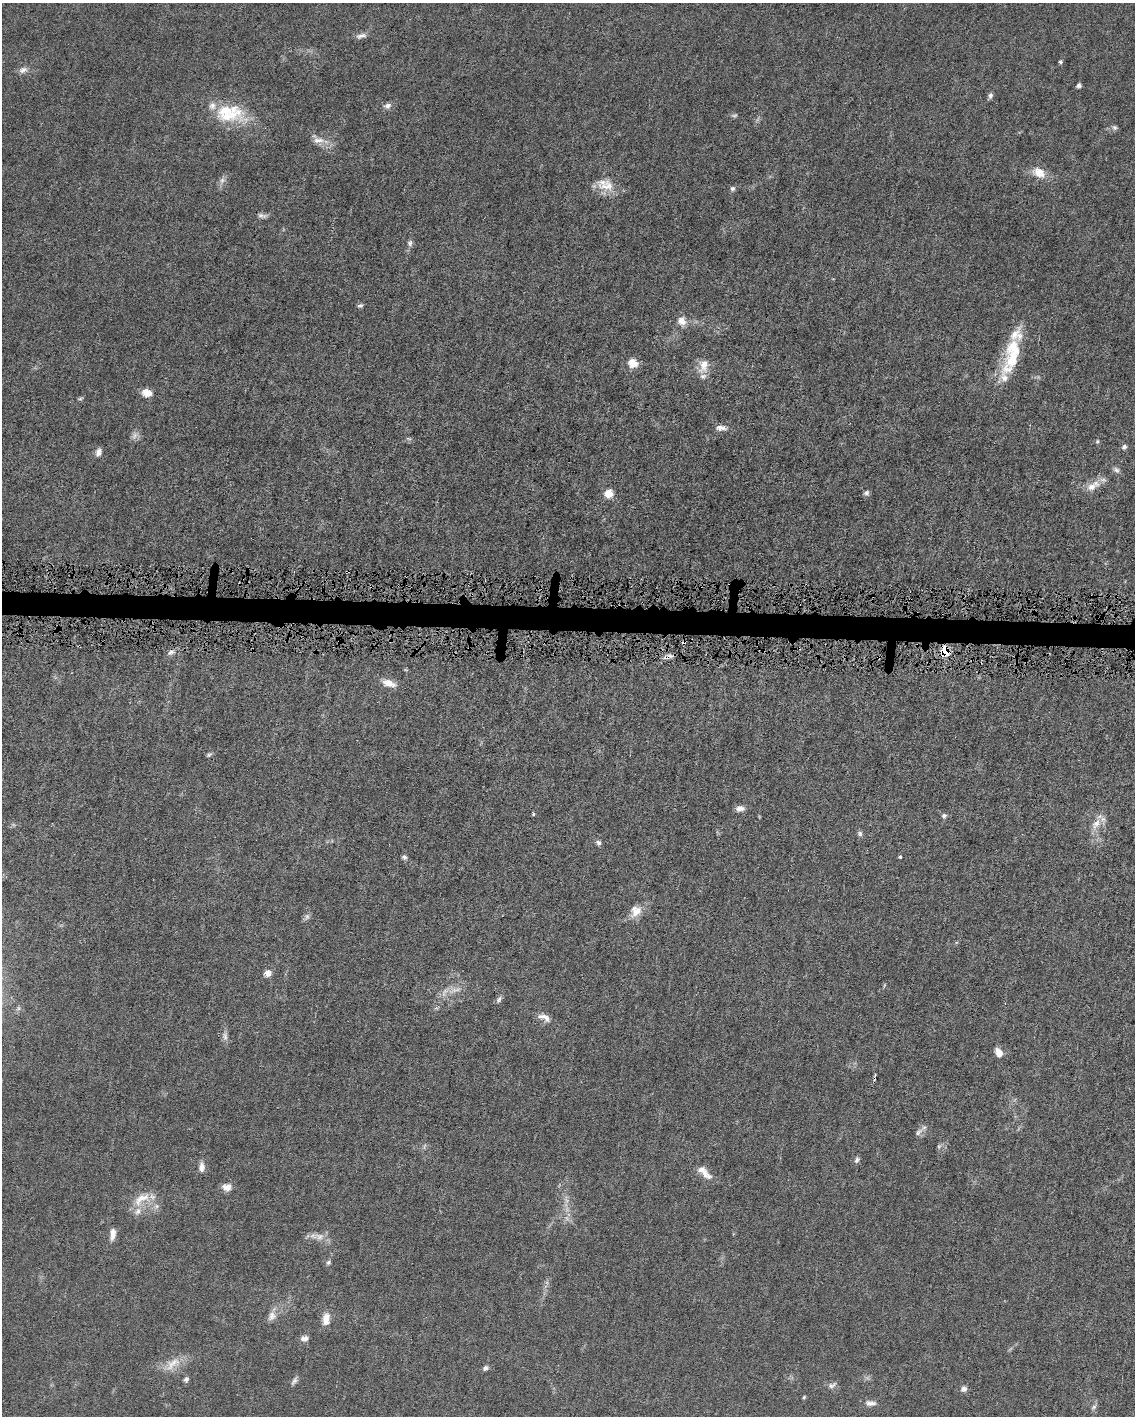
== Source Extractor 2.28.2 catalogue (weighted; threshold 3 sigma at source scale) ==
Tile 6 of 4 x 3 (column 2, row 2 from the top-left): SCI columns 1135-2267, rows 1521-2934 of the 4532 x 4563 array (HDU 1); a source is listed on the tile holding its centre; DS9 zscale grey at full resolution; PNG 1137 x 1418 px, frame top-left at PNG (2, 3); no overlay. Shown black and unused: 2% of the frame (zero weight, under 4 of 8 exposures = <1% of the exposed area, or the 3 px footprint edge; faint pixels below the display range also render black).
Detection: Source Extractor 2.28.2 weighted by HDU 2 'WHT'; one run over the whole footprint, this tile lists its part. Background 0.0155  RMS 0.0022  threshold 0.00912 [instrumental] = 3 sigma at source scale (4.09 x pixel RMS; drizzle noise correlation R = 1.36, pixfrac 0.8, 0.05/0.05 arcsec/px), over >= 5 px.
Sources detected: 89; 5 too faint to see at this stretch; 1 cosmic-ray / hot-pixel residue — not listed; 8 inside a brighter listed object's ellipse — not listed separately; the other 75 listed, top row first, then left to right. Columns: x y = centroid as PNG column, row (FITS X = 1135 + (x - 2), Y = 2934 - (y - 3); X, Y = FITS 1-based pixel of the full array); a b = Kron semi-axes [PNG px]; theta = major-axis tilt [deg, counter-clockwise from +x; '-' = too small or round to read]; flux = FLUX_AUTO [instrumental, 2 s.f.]
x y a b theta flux
361 36 16 7 13 1.1
1060 62 5 4 - 0.33
23 70 12 9 14 1.2
1079 86 5 4 - 0.52
990 96 9 5 62 0.55
387 106 10 8 7 0.89
230 114 46 24 -8 11
1114 127 8 6 -26 0.52
318 140 18 9 -1 2
1039 173 17 11 -28 3.1
222 180 12 7 65 0.98
607 186 26 15 -9 3.8
732 188 7 6 - 0.53
262 216 14 6 -8 0.79
410 243 8 6 77 0.62
360 306 7 5 9 0.44
682 321 12 10 -65 1.8
1012 358 45 18 63 9.8
633 363 6 6 - 5.3
703 366 21 13 77 2.7
146 393 9 7 -20 2.8
80 399 7 4 13 0.32
721 428 14 6 -5 1.3
1097 441 6 4 69 0.31
1124 447 6 6 - 0.55
98 452 10 7 70 0.98
1116 470 10 6 -36 0.66
1093 486 24 10 29 2.6
609 493 6 6 - 5
866 493 7 7 - 0.56
171 652 12 6 23 0.84
945 652 6 5 - 13
669 656 13 5 19 0.87
878 658 5 3 - 0.22
406 670 6 4 -18 0.21
388 683 16 8 -18 2.5
209 754 8 5 37 0.39
740 808 11 7 7 1.2
533 814 4 3 - 0.3
944 816 7 7 - 0.55
1096 824 19 11 56 2.6
860 833 7 6 - 0.54
598 843 6 5 - 0.76
404 857 7 6 - 0.5
900 857 3 3 - 0.5
636 911 17 13 47 2.7
307 917 10 7 67 0.68
268 973 8 8 - 1.3
499 999 10 6 66 0.61
544 1017 19 8 -24 1.6
225 1036 14 7 -80 0.99
999 1053 11 7 -63 1.7
875 1075 6 3 61 0.23
918 1132 10 6 55 0.77
939 1146 6 5 - 0.38
857 1160 8 6 60 0.56
202 1167 11 7 86 1.3
704 1172 24 9 -45 2.3
227 1187 10 8 5 1.8
142 1199 29 14 27 4.4
113 1234 15 7 83 1.5
319 1236 14 11 -8 1.8
328 1262 6 6 - 0.45
272 1316 14 11 67 1.6
326 1319 16 9 83 2.2
304 1338 9 7 11 1
173 1364 27 12 39 3.4
485 1368 7 5 35 0.59
186 1379 7 6 - 0.59
294 1381 13 5 58 0.67
832 1385 13 6 25 0.83
964 1389 8 7 - 0.82
804 1397 5 4 - 0.27
870 1403 16 8 -3 1.1
1094 1407 9 5 46 0.59
Overlapping masked pixels (flux is a lower limit): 3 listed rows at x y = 945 652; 669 656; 878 658